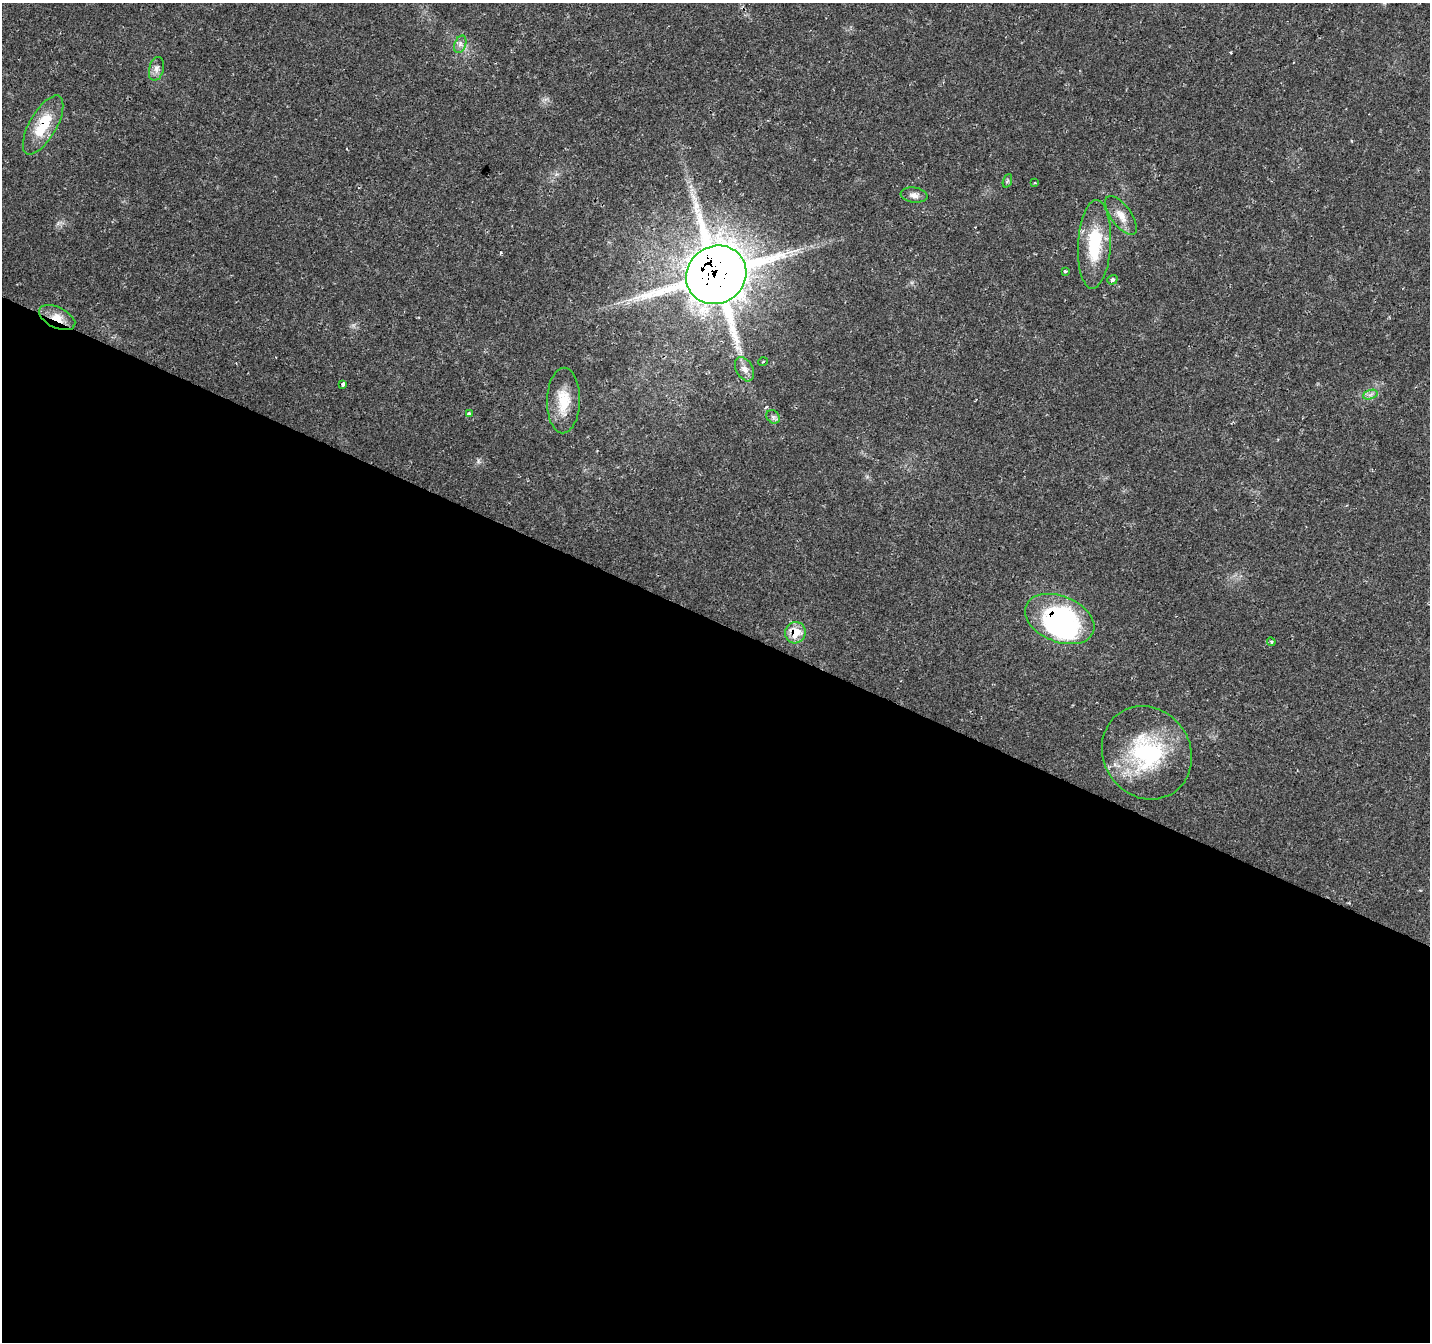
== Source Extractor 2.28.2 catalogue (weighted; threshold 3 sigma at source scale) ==
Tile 14 of 4 x 4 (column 2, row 4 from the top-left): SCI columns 1435-2862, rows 267-1606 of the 5719 x 5826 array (HDU 1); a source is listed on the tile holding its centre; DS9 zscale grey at full resolution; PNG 1432 x 1344 px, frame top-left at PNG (2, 3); each listed source drawn as its Kron ellipse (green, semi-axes under 4 px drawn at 4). Shown black and unused: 54% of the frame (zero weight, under 2 of 3 exposures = <1% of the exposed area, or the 3 px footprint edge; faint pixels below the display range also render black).
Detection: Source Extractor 2.28.2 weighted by HDU 2 'WHT'; one run over the whole footprint, this tile lists its part. Background 0.0177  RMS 0.0029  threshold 0.0133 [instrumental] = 3 sigma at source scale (4.5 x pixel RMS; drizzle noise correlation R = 1.50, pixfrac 1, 0.0396/0.0396 arcsec/px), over >= 5 px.
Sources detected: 24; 1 inside a brighter object's white glare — neither listed nor drawn; the other 23 listed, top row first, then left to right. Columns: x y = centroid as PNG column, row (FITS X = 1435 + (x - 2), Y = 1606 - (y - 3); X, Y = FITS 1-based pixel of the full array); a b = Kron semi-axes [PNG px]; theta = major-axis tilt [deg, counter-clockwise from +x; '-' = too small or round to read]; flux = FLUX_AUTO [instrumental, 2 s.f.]
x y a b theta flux
460 44 9 5 71 1.1
156 69 12 7 76 1.5
43 125 33 13 60 11
1007 181 7 4 71 0.51
1035 183 3 3 - 0.29
914 195 13 7 -8 1.6
1121 215 23 10 -54 3.7
1094 244 44 16 87 16
1065 271 3 3 - 0.39
716 275 31 28 34 1000
1112 280 5 4 - 0.64
57 318 19 10 -26 3.8
763 362 5 3 - 0.29
744 369 13 8 -61 1.8
343 384 4 3 - 0.97
1370 395 7 4 19 0.88
563 401 33 16 89 8
469 414 3 3 - 1.1
773 417 7 6 - 0.81
1060 619 36 23 -22 51
795 633 11 10 - 7
1271 642 4 4 - 0.36
1147 753 48 43 -55 35
Overlapping masked pixels (flux is a lower limit): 5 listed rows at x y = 43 125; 716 275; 57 318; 1060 619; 795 633